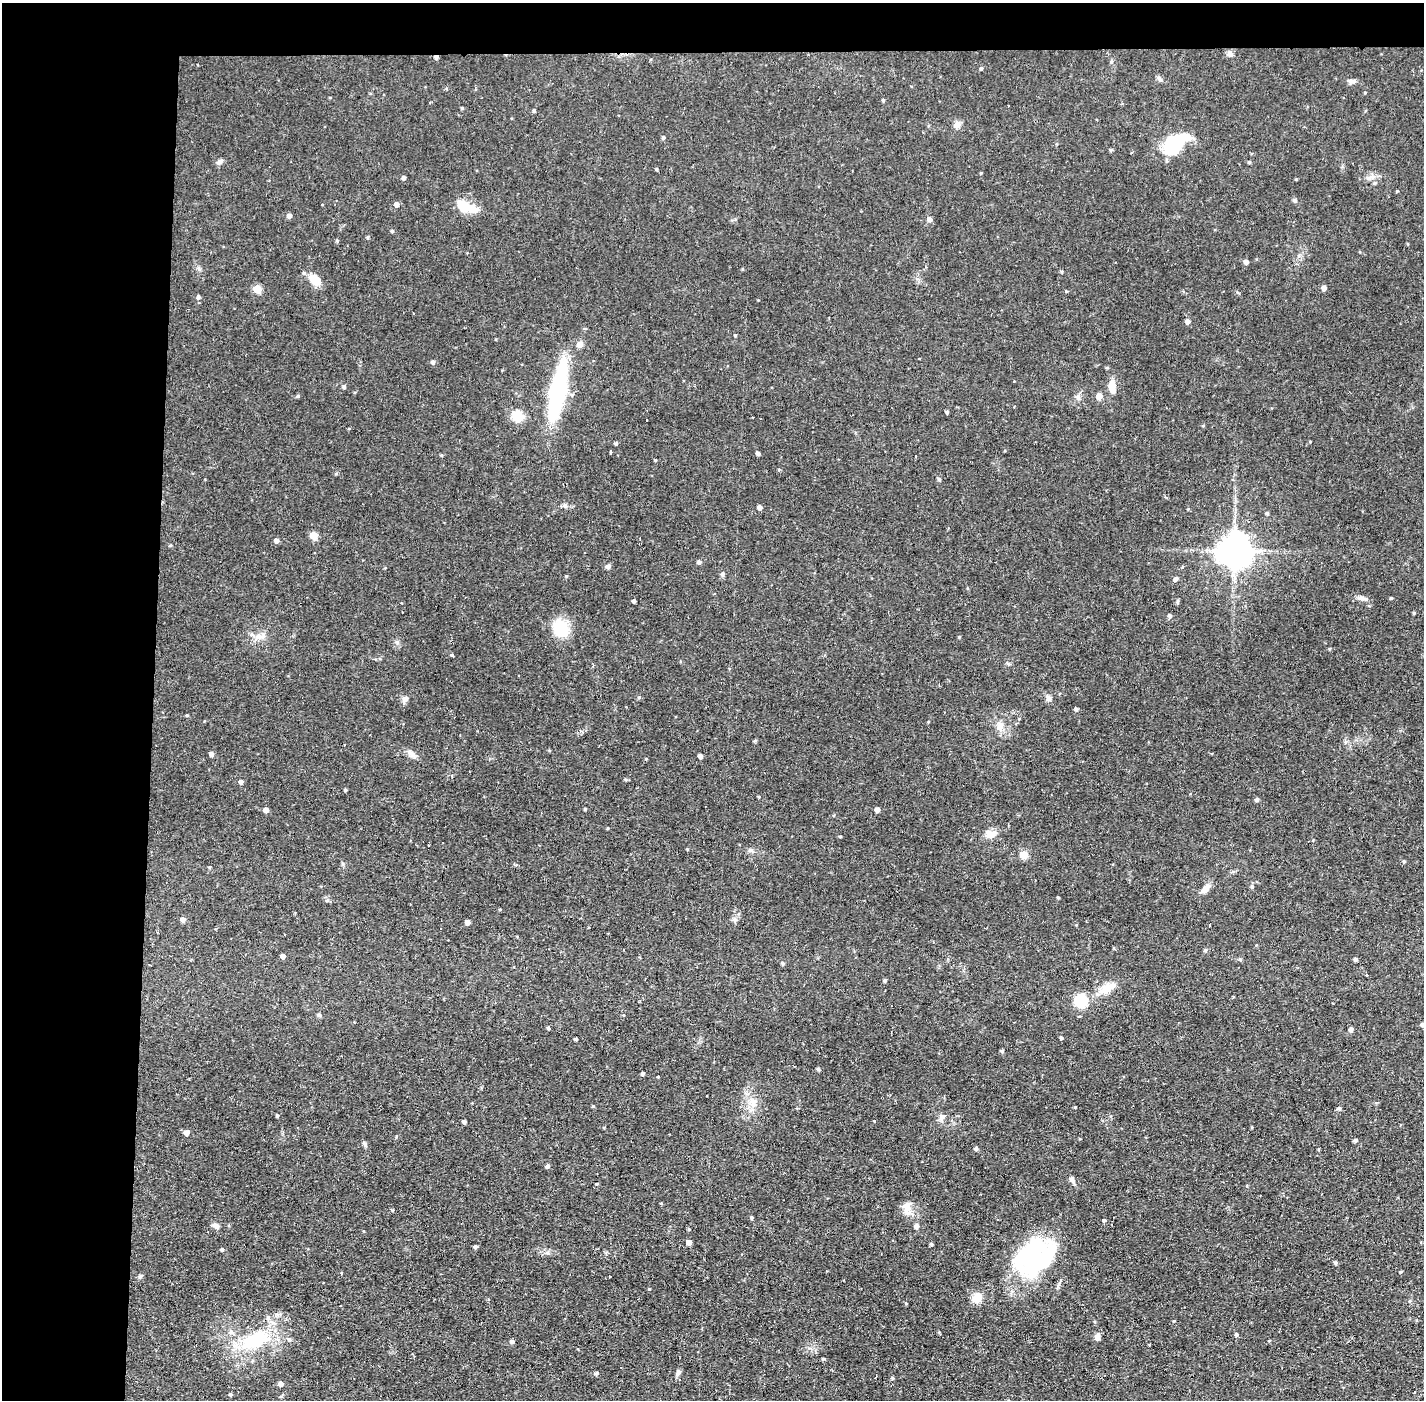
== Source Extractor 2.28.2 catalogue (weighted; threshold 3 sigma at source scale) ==
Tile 1 of 3 x 3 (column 1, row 1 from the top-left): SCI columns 1-1422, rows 2848-4245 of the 4267 x 4298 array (HDU 1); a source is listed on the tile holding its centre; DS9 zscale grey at full resolution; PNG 1426 x 1402 px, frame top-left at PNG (2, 3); no overlay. Shown black and unused: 14% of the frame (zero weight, under 2 of 3 exposures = <1% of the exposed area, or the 3 px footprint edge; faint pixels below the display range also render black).
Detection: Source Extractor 2.28.2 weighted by HDU 2 'WHT'; one run over the whole footprint, this tile lists its part. Background 0.0915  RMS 0.0065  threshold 0.0291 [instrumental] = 3 sigma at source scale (4.5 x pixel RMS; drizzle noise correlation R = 1.50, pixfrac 1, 0.05/0.05 arcsec/px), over >= 5 px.
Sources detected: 184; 4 inside a brighter object's white glare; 7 cosmic-ray / hot-pixel residue — not listed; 2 inside a brighter listed object's ellipse — not listed separately; the other 171 listed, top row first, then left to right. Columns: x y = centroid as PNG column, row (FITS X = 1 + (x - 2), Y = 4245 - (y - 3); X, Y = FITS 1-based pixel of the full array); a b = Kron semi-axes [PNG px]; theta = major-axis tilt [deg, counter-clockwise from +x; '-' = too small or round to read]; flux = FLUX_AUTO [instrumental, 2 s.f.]
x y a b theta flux
1230 54 9 7 12 2
436 57 4 4 - 1.9
981 68 4 4 - 0.97
1159 79 9 4 -36 1.4
1352 81 12 5 -4 2.2
883 100 4 3 - 0.99
462 108 3 3 - 0.9
534 111 4 4 - 0.94
957 125 9 8 - 3.2
663 138 4 4 - 1.2
1173 147 16 13 15 25
1111 150 4 4 - 0.89
219 162 9 6 36 2.1
1249 162 4 4 - 0.9
656 169 3 3 - 0.75
404 178 4 4 - 1.7
1375 183 5 4 - 0.87
1397 191 3 3 - 0.93
1295 200 5 5 - 1.4
396 204 5 4 - 2.5
463 205 22 12 -34 11
289 216 4 4 - 2.7
930 219 5 5 - 2.4
392 231 4 4 - 0.86
367 237 5 3 - 0.93
337 241 4 4 - 0.76
1246 262 5 4 - 2.5
1062 272 4 4 - 0.68
315 279 16 10 -40 8.2
1324 288 5 5 - 2.9
257 289 5 5 - 18
198 297 5 5 - 1.3
1187 321 5 5 - 2.2
735 335 4 3 - 0.65
580 344 7 7 - 3
433 362 5 5 - 1.4
344 386 5 5 - 1.3
1112 387 17 7 -83 7.8
558 391 48 12 78 100
298 396 5 4 - 0.86
1099 396 5 5 - 6.7
1078 397 7 4 -72 1.3
947 412 4 3 - 1.2
518 416 5 5 - 46
616 443 4 3 - 1.1
610 452 4 3 - 2.2
758 453 4 4 - 1.6
916 456 3 2 - 0.97
656 460 5 3 - 0.55
939 480 5 4 - 0.88
565 506 8 7 - 1.7
759 507 5 4 - 2
1267 513 4 4 - 0.96
313 535 5 5 - 15
276 541 5 5 - 2.4
1234 550 10 10 - 1300
699 562 5 5 - 1.5
608 566 6 5 - 1.5
1182 567 5 3 - 0.51
723 574 6 5 - 1.4
566 576 4 3 - 0.63
1176 579 5 4 - 1.9
1391 598 4 3 - 0.59
1364 599 15 5 -12 2.5
634 601 3 3 - 1.3
1414 613 4 3 - 0.7
1169 616 5 5 - 1.6
561 628 19 15 -68 22
259 637 12 7 -1 4.2
959 637 4 3 - 0.62
1329 649 4 3 - 0.59
452 655 3 3 - 1.2
1008 664 6 4 -3 0.91
639 697 5 4 - 0.84
1048 698 9 7 -64 2.3
406 699 8 7 - 2.6
1076 709 4 4 - 1.4
187 715 4 3 - 0.68
1001 726 11 8 -90 3.8
755 741 4 4 - 0.86
211 754 4 4 - 2.4
411 754 12 8 -36 3.2
700 756 4 4 - 2.4
241 782 5 4 - 2.1
345 790 4 3 - 0.8
759 797 4 3 - 0.54
1257 800 4 4 - 1.5
585 809 3 3 - 0.73
266 810 5 5 - 2.7
877 810 4 4 - 3.1
608 828 3 2 - 0.5
990 834 13 10 23 6
840 836 3 3 - 0.74
1024 855 9 8 - 5.6
1404 861 4 4 - 0.78
210 867 5 3 - 0.62
1252 887 6 4 -76 1.2
1205 889 13 7 45 4.8
1058 897 4 3 - 0.61
327 900 6 4 1 0.99
500 909 4 4 - 0.63
183 919 4 4 - 3.4
735 920 7 6 - 1.8
467 922 5 4 - 2.7
1205 950 6 4 21 0.93
283 956 4 4 - 2.7
1240 959 6 3 -19 0.77
1355 959 4 4 - 1.4
783 963 4 4 - 1.1
1367 975 3 2 - 0.93
885 981 4 4 - 1.2
1107 988 23 10 30 9.8
1081 1001 12 11 - 20
319 1015 5 5 - 1.4
1422 1024 5 4 - 1.6
548 1028 4 4 - 0.68
1351 1030 5 4 - 2.3
1061 1038 4 3 - 0.95
576 1039 3 3 - 0.79
1002 1051 4 4 - 1
818 1069 5 4 - 0.89
642 1073 4 4 - 1.3
658 1077 3 2 - 0.5
706 1096 3 2 - 0.72
753 1102 13 9 -63 6
593 1106 4 4 - 0.73
1075 1107 3 2 - 0.52
1339 1108 6 4 -18 0.89
277 1116 4 3 - 0.9
942 1117 10 7 53 2.7
874 1121 3 3 - 0.46
464 1122 4 3 - 1.7
187 1132 5 5 - 3.1
1355 1140 5 4 - 1.3
365 1144 8 5 -64 1.3
976 1149 4 4 - 1.6
547 1166 5 4 - 1.5
1072 1180 8 6 -52 2.1
1322 1194 2 2 - 0.56
661 1203 5 3 - 0.52
907 1209 20 10 -78 6.3
393 1210 4 3 - 0.59
751 1217 4 4 - 0.8
1104 1220 4 4 - 1.3
216 1226 10 6 -40 2.1
916 1226 5 5 - 2.4
688 1242 4 4 - 4.2
931 1244 4 3 - 1.1
475 1247 4 4 - 1.5
222 1249 4 4 - 1.1
1042 1260 63 23 39 60
1336 1263 4 4 - 1.2
141 1276 7 5 28 1.1
649 1289 3 3 - 0.66
977 1298 11 9 52 8.1
906 1303 4 3 - 0.67
340 1306 2 2 - 0.49
1174 1321 4 3 - 0.56
939 1332 4 4 - 0.58
1236 1335 5 5 - 1.1
1097 1337 10 6 76 2.9
255 1340 46 22 30 42
289 1340 6 5 - 1.2
512 1341 5 4 - 1.9
823 1359 4 3 - 0.86
596 1373 4 4 - 1.3
678 1373 10 5 56 1.8
892 1378 5 4 - 0.9
280 1384 5 4 - 2.8
1414 1392 3 2 - 0.75
231 1394 4 4 - 0.99
Overlapping masked pixels (flux is a lower limit): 2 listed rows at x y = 436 57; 255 1340
Isophote crosses this tile's border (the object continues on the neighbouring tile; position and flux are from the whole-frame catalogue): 1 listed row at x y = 1422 1024
Unlisted compact peaks at least as high as the median listed source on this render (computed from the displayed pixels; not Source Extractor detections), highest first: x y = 1296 179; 336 474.